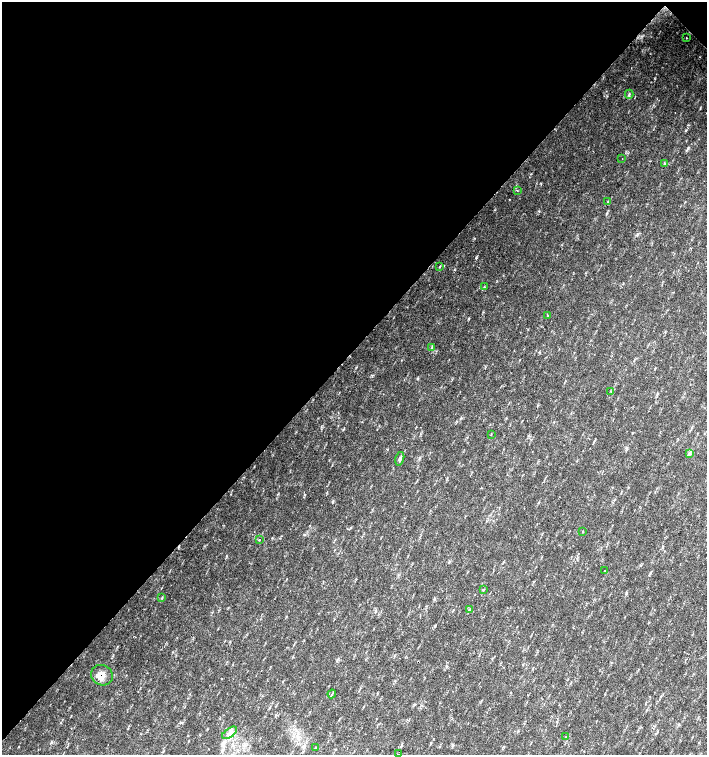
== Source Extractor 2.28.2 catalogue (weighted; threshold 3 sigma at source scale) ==
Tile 2 of 4 x 4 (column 2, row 1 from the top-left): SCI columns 1635-3043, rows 4518-6023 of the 6023 x 6029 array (HDU 1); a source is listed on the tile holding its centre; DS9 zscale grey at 2 x 2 block average (1 PNG px = mean of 2 x 2 image px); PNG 709 x 757 px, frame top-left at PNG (2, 2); each listed source drawn as its Kron ellipse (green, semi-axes under 4 px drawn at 4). Shown black and unused: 47% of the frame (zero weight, under 2 of 3 exposures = <1% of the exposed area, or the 3 px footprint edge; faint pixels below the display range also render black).
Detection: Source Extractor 2.28.2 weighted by HDU 2 'WHT'; one run over the whole footprint, this tile lists its part. Background 0.0337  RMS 0.0041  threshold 0.0184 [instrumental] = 3 sigma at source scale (4.5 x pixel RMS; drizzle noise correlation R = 1.50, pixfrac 1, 0.0396/0.0396 arcsec/px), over >= 5 px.
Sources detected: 28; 1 cosmic-ray / hot-pixel residue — neither listed nor drawn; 1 inside a brighter listed object's ellipse — not listed separately; the other 26 listed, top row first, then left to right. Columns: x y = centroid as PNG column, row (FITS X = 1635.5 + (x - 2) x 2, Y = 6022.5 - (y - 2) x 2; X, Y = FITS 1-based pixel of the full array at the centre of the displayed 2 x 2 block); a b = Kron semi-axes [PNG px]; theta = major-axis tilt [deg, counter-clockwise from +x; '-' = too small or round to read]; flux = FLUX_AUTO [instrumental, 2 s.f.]
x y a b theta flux
686 38 2 2 - 0.51
629 94 4 2 - 1.1
622 159 2 2 - 0.33
665 163 3 2 - 1
517 190 3 2 - 0.66
608 202 3 3 - 0.96
440 267 4 2 - 0.63
484 287 3 2 - 0.52
548 316 2 2 - 0.64
432 347 3 2 - 0.82
611 391 3 2 - 0.64
491 435 4 2 - 0.52
690 453 3 3 - 1.3
400 459 7 3 75 2.4
582 532 2 2 - 0.98
259 540 3 2 - 0.9
605 571 2 2 - 0.58
483 590 3 2 - 0.79
162 598 3 2 - 0.67
469 609 3 2 - 0.67
102 675 11 10 - 9.8
332 694 4 2 - 0.76
230 733 9 4 36 4.6
566 736 2 2 - 0.32
316 747 3 2 - 0.78
398 754 2 2 - 0.85
Overlapping masked pixels (flux is a lower limit): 1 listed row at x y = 102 675
Isophote crosses this tile's border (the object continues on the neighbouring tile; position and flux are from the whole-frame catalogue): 1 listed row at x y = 398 754
Diffuse or blended objects may show on this block-average render without a row.